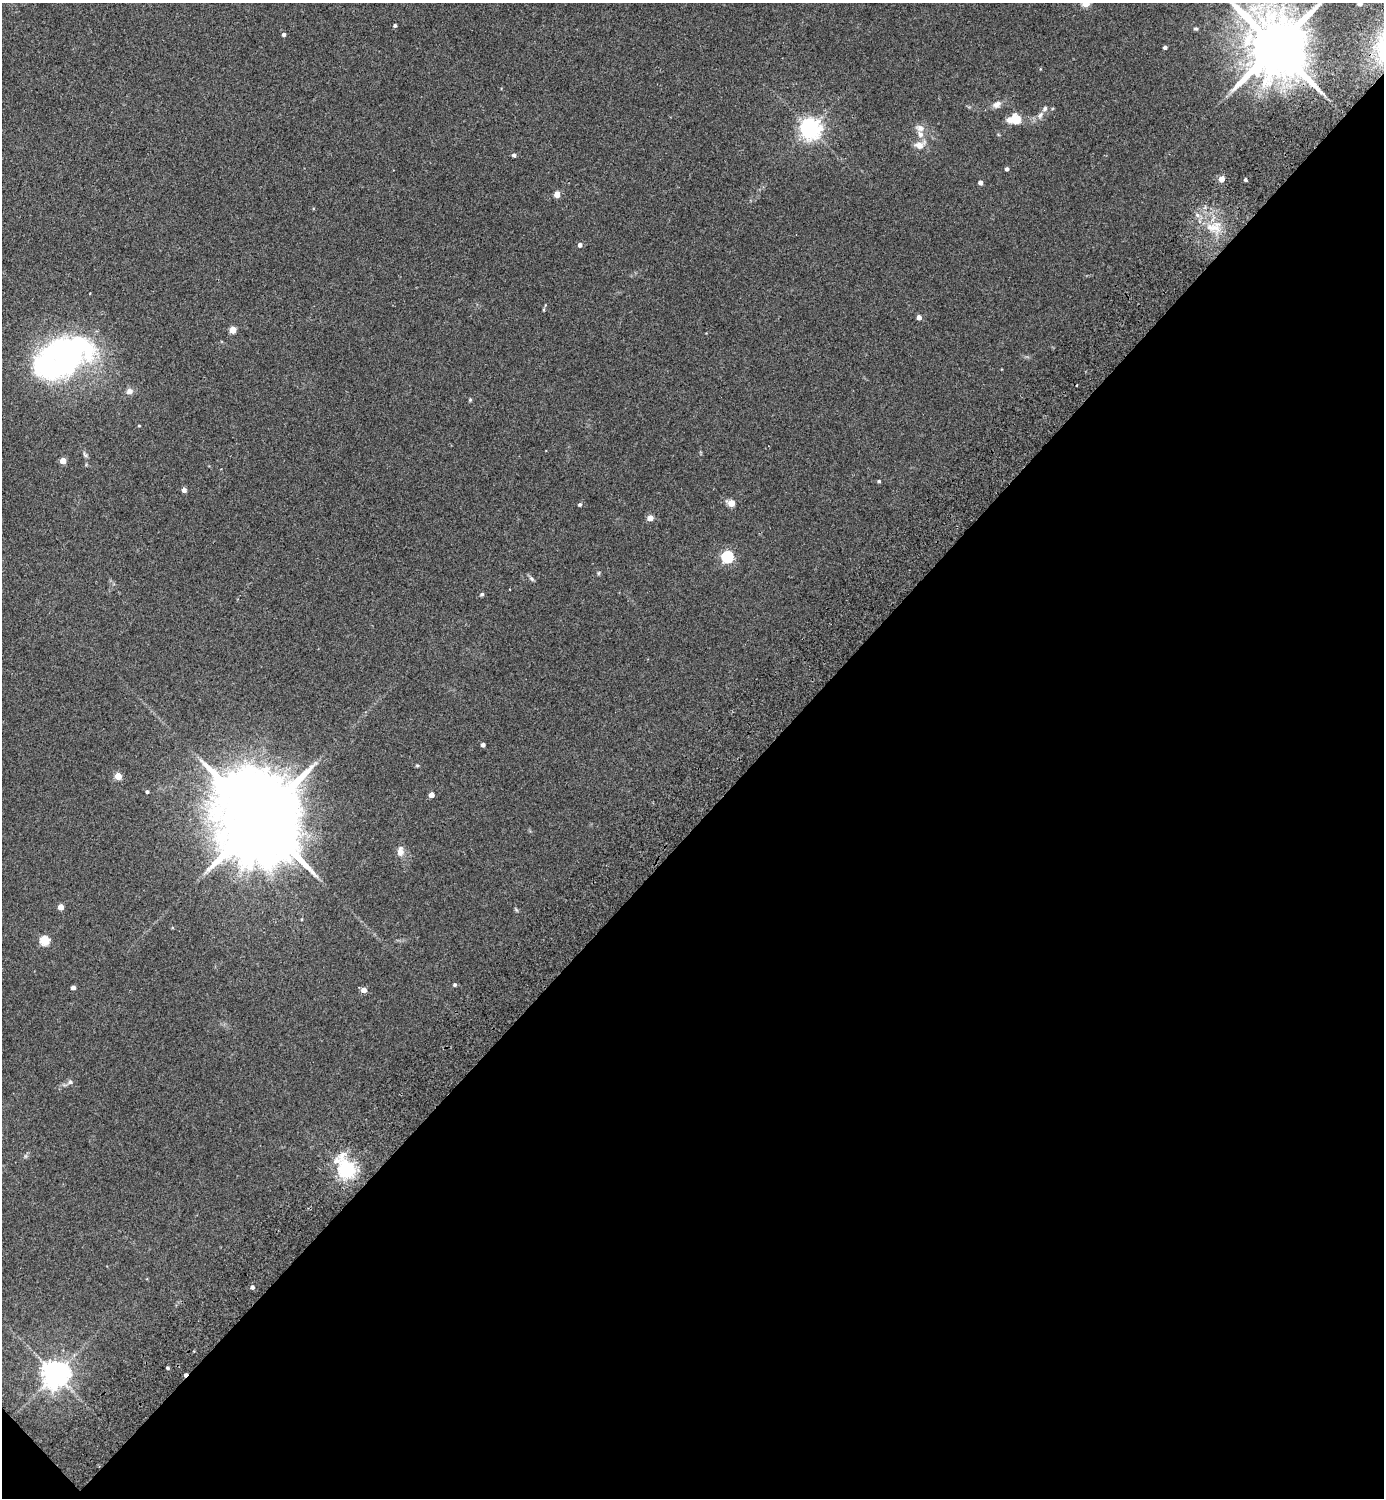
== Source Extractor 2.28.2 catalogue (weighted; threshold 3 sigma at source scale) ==
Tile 15 of 4 x 4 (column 3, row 4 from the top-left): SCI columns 2966-4347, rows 44-1539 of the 6072 x 6072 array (HDU 1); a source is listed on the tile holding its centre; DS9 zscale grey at full resolution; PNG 1386 x 1500 px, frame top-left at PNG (2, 3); no overlay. Shown black and unused: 45% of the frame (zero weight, under 2 of 3 exposures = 3% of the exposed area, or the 3 px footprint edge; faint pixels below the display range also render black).
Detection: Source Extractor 2.28.2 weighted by HDU 2 'WHT'; one run over the whole footprint, this tile lists its part. Background 0.0481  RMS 0.0088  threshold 0.0397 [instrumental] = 3 sigma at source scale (4.5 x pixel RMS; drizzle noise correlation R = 1.50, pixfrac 1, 0.05/0.05 arcsec/px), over >= 5 px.
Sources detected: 64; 2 inside a brighter object's white glare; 1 cosmic-ray / hot-pixel residue — not listed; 3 inside a brighter listed object's ellipse — not listed separately; the other 58 listed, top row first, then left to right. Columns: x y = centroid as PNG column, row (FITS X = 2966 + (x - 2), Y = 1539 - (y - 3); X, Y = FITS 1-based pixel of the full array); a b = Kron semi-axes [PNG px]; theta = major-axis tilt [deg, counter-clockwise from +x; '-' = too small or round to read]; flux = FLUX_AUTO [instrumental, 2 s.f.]
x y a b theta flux
1086 3 5 4 - 25
1360 3 5 4 - 4.8
395 25 4 4 - 1.7
1196 29 6 5 - 1.4
284 34 4 4 - 2.4
1165 47 4 3 - 2.2
1276 47 19 16 -57 7300
997 104 11 8 33 4.5
1040 115 10 6 60 3.4
1015 119 16 12 1 13
810 128 7 7 - 530
920 128 13 9 -16 5.2
920 145 18 11 22 8.1
514 155 4 4 - 2
1007 169 4 3 - 2.5
1221 179 4 4 - 12
1245 179 4 3 - 5.1
980 182 4 4 - 4
557 194 4 4 - 12
1197 215 7 4 -71 2
1215 228 20 8 -18 11
580 245 5 4 - 2.9
544 310 6 3 82 0.96
919 317 4 4 - 4.5
233 330 4 4 - 17
64 359 70 37 33 210
1077 385 3 2 - 0.71
129 391 9 8 - 3.7
470 400 4 4 - 0.98
139 426 4 3 - 0.65
85 455 10 4 -56 1.6
63 461 4 4 - 14
879 481 4 3 - 1.4
184 490 4 4 - 3.7
731 503 5 4 - 19
580 504 4 4 - 1.5
650 518 4 4 - 12
727 557 5 5 - 110
598 573 6 4 89 0.97
531 579 8 5 -44 1.8
482 594 5 4 - 1.3
483 745 4 4 - 2.6
417 765 4 4 - 0.96
118 776 4 4 - 18
147 792 4 4 - 1.6
431 795 4 4 - 8.4
259 819 28 19 -50 18000
400 853 11 10 - 5.1
61 907 4 4 - 8
45 941 5 5 - 43
455 985 4 4 - 1.3
73 987 4 4 - 4.2
364 990 5 4 - 6.5
70 1082 7 5 2 1.9
346 1169 7 6 - 350
252 1287 4 4 - 2.8
168 1368 3 3 - 1.5
55 1374 8 8 - 1000
Overlapping masked pixels (flux is a lower limit): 1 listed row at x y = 1276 47
Isophote crosses this tile's border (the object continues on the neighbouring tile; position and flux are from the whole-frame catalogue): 3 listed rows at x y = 1086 3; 1360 3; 1276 47